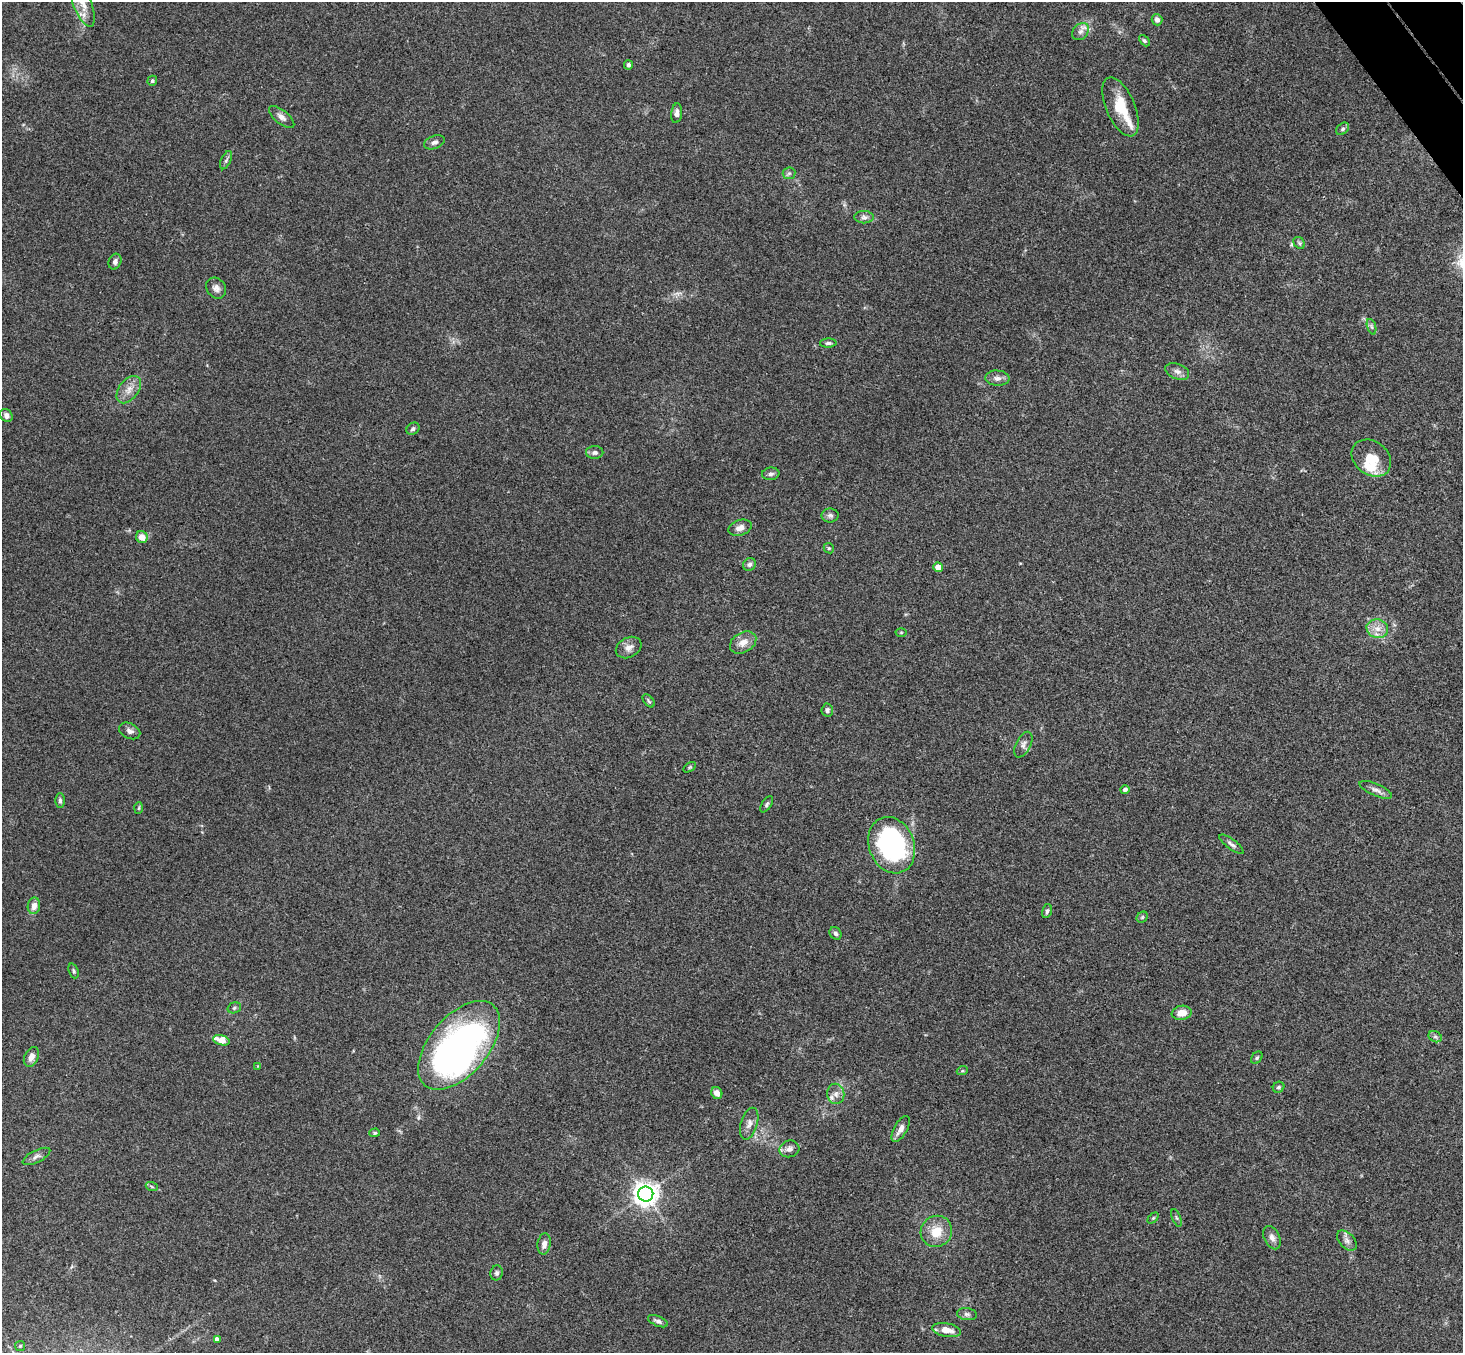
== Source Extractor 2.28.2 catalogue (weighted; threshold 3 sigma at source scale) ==
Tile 10 of 4 x 4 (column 2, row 3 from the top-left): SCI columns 1514-2974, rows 1682-3032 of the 5945 x 5927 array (HDU 1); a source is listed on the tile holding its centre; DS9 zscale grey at full resolution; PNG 1465 x 1355 px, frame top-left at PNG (2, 2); each listed source drawn as its Kron ellipse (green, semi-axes under 4 px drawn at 4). Shown black and unused: <1% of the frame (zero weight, under 3 of 4 exposures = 6% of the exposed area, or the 3 px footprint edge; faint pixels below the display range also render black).
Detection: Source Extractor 2.28.2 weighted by HDU 2 'WHT'; one run over the whole footprint, this tile lists its part. Background 0.199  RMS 0.0081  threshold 0.0365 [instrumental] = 3 sigma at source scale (4.5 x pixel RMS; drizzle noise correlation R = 1.50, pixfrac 1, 0.05/0.05 arcsec/px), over >= 5 px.
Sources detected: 90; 1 inside a brighter object's white glare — neither listed nor drawn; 4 inside a brighter listed object's ellipse — not listed separately; the other 85 listed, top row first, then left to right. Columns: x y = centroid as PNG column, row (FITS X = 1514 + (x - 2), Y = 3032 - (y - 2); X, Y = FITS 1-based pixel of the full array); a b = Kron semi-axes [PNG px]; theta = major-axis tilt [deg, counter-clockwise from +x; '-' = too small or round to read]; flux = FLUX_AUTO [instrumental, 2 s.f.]
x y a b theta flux
82 3 25 9 -69 11
1157 20 6 5 - 3.1
1081 32 9 7 45 3.8
1144 41 6 4 -45 1.4
628 65 5 4 - 2.1
152 81 5 4 - 1.4
1121 107 31 14 -67 25
677 113 10 5 84 3.2
282 117 15 7 -39 4.3
1343 129 7 5 41 1.7
434 142 11 6 19 2.9
226 160 10 5 65 1.9
789 173 6 6 - 1.8
864 217 10 6 -1 2.8
1299 243 6 5 - 1.5
115 262 8 6 69 2.6
216 288 11 9 -53 4.1
1372 327 8 3 -71 1.6
828 343 8 4 1 1.8
1177 371 12 7 -21 3.9
997 378 12 7 -3 4.1
129 390 15 9 52 7.5
6 415 7 5 -57 2.9
413 429 7 5 41 1.9
595 452 9 6 1 2.7
1371 458 21 16 -37 19
771 474 9 6 7 2.6
830 515 8 7 - 2.3
740 528 12 7 18 4.9
142 537 6 5 - 7.4
829 548 5 4 - 1.1
749 564 7 6 - 2.4
938 567 5 4 - 9.8
1377 629 11 9 -15 7
901 632 5 3 - 0.8
743 642 14 10 30 7.5
629 647 13 10 28 5.8
649 701 7 4 -50 1.2
827 710 6 5 - 2
130 731 11 7 -25 3.3
1023 745 14 7 62 3.5
690 767 7 4 32 1.1
1125 789 5 4 - 2.5
1376 790 18 6 -23 4
60 800 7 5 -90 1.8
767 804 9 4 57 1.6
139 808 6 4 87 1.1
1231 844 15 5 -37 2.8
892 845 29 22 -69 150
34 906 8 6 81 5.4
1047 911 7 4 76 1.8
1142 917 6 5 - 1.2
836 933 7 5 -55 2.1
74 971 8 4 -69 1.4
234 1008 7 5 16 1.5
1182 1013 10 7 9 8.9
1435 1037 7 5 -28 1.7
221 1040 8 5 -17 13
459 1045 52 29 49 350
31 1057 10 7 65 5.7
1257 1058 7 5 50 1.5
257 1066 4 2 - 0.49
962 1071 5 3 - 0.88
1279 1087 6 5 - 1.5
717 1093 6 5 - 5.6
836 1094 10 8 -83 4.4
749 1124 16 8 73 5.1
901 1129 14 6 60 5.1
375 1133 5 4 - 1.1
789 1149 10 8 15 4.2
36 1156 15 6 27 3.1
152 1187 6 4 -20 1.1
646 1194 7 7 - 720
1153 1218 6 4 45 1.1
1176 1218 9 3 -68 1.2
936 1231 16 15 - 16
1272 1238 12 7 -64 4.4
1347 1241 12 7 -47 3.8
544 1244 10 6 81 5
497 1273 7 6 - 1.9
967 1314 10 6 -8 2.4
658 1321 10 5 -23 2.7
946 1330 15 6 -11 8.5
217 1339 4 4 - 3.3
20 1346 5 5 - 0.97
Isophote crosses this tile's border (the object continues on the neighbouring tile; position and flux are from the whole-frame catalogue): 1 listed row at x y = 82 3